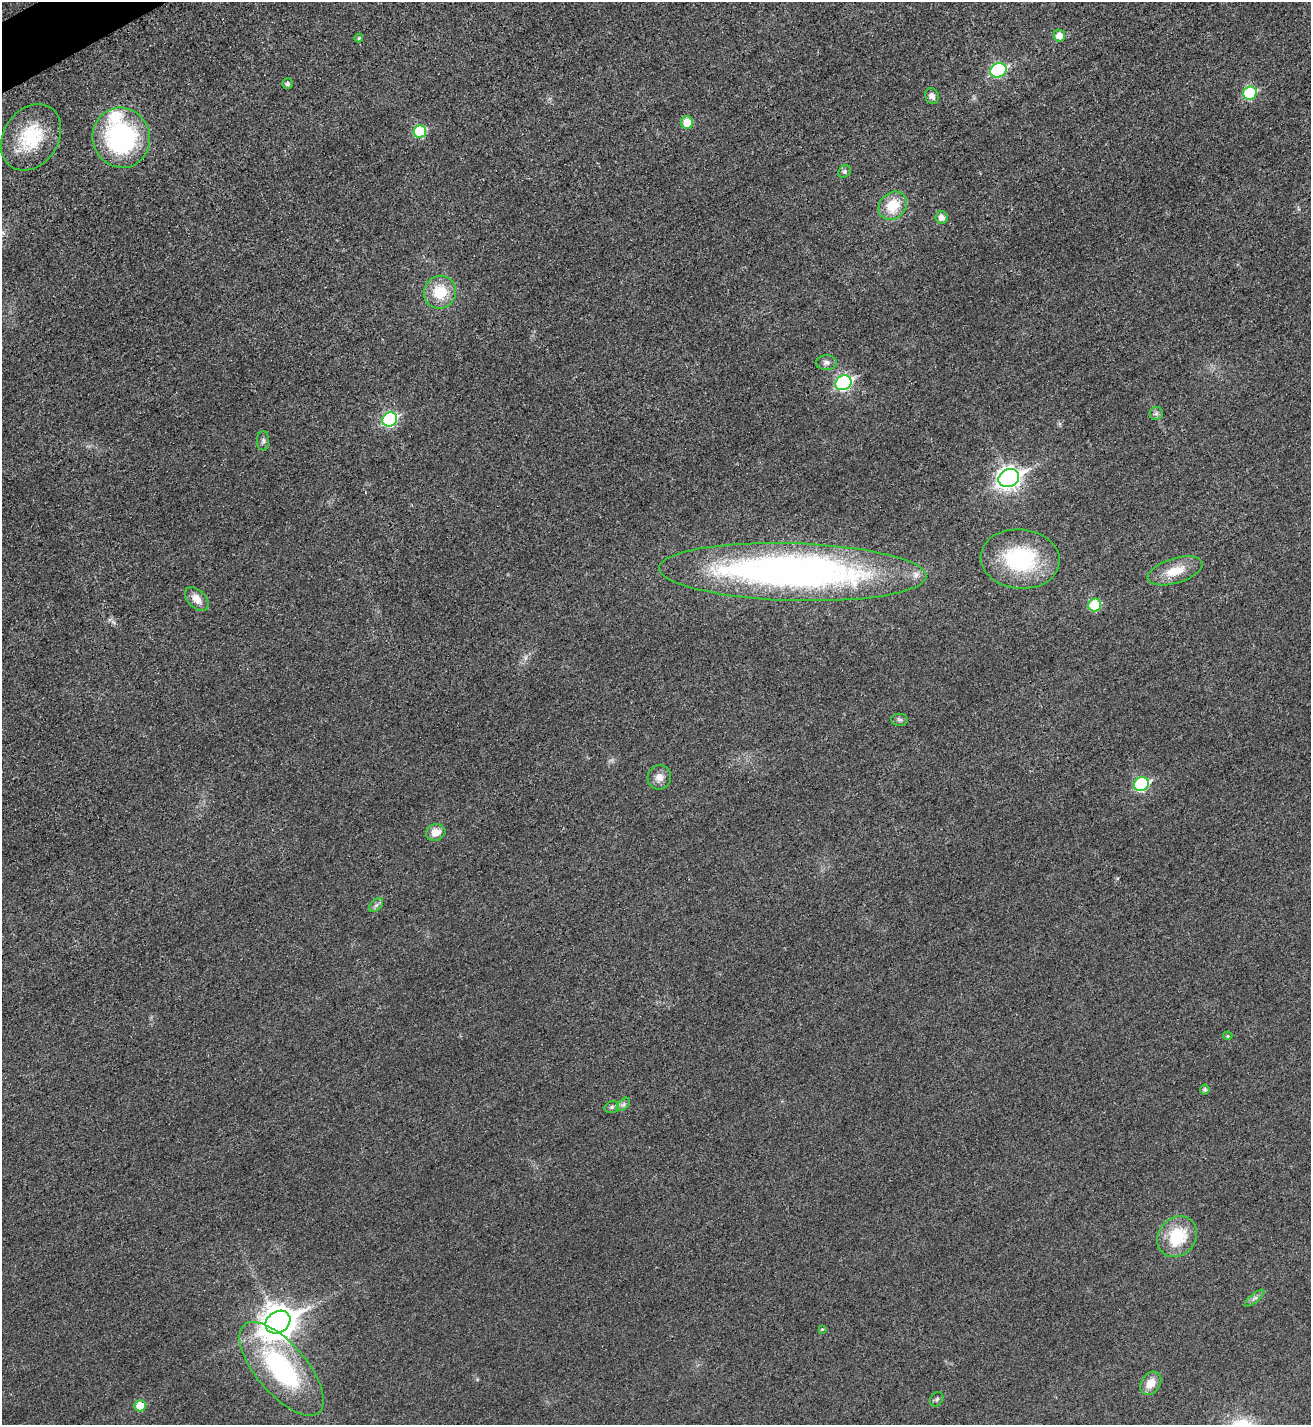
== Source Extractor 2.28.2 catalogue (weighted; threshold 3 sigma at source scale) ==
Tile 11 of 4 x 4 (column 3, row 3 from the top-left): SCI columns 2783-4091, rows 1440-2862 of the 5701 x 5713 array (HDU 1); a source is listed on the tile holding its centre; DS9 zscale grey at full resolution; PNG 1313 x 1427 px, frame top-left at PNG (2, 2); each listed source drawn as its Kron ellipse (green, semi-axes under 4 px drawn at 4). Shown black and unused: <1% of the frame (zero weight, under 3 of 4 exposures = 1% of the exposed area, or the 3 px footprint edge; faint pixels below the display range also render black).
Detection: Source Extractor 2.28.2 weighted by HDU 2 'WHT'; one run over the whole footprint, this tile lists its part. Background 0.0167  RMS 0.0057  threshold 0.0258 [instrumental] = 3 sigma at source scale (4.5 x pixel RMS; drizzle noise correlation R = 1.50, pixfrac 1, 0.05/0.05 arcsec/px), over >= 5 px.
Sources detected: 44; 2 inside a brighter listed object's ellipse — not listed separately; the other 42 listed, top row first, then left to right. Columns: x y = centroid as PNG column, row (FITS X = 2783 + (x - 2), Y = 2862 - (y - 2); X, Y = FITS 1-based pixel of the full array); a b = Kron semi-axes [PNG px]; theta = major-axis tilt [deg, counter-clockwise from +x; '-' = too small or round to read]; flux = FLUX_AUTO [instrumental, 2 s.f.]
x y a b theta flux
1059 36 6 5 - 6.5
359 38 4 4 - 0.74
998 70 8 7 - 59
287 84 5 5 - 1.4
1250 93 7 6 - 42
932 96 8 6 -62 3
687 123 6 6 - 10
420 132 6 6 - 32
31 137 36 27 56 33
121 138 30 28 -71 88
845 171 7 5 44 1.6
893 206 15 12 46 16
941 217 6 6 - 3.9
440 292 16 15 - 18
826 362 10 7 0 2.5
843 383 8 7 - 110
1156 413 7 6 - 1.5
390 419 8 7 - 72
263 441 9 6 -90 1.7
1009 478 11 8 27 340
1020 559 40 29 -5 55
1175 571 28 12 17 12
793 572 134 29 -2 340
197 599 14 9 -46 5.9
1095 605 6 6 - 22
900 720 8 6 -1 1.4
659 777 12 11 - 4.9
1141 784 8 6 25 66
436 832 10 8 17 6.5
376 905 8 5 44 1.5
1228 1036 4 3 - 0.76
1205 1089 5 4 - 1.2
623 1104 8 5 44 1.4
612 1107 7 5 16 1.4
1177 1237 22 18 51 25
1255 1298 12 4 39 1.9
278 1322 13 10 32 960
822 1329 4 3 - 0.57
282 1369 58 25 -49 81
1151 1383 12 9 53 7.2
937 1399 8 6 51 1.3
140 1406 6 5 - 12
Overlapping masked pixels (flux is a lower limit): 1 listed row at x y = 1009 478